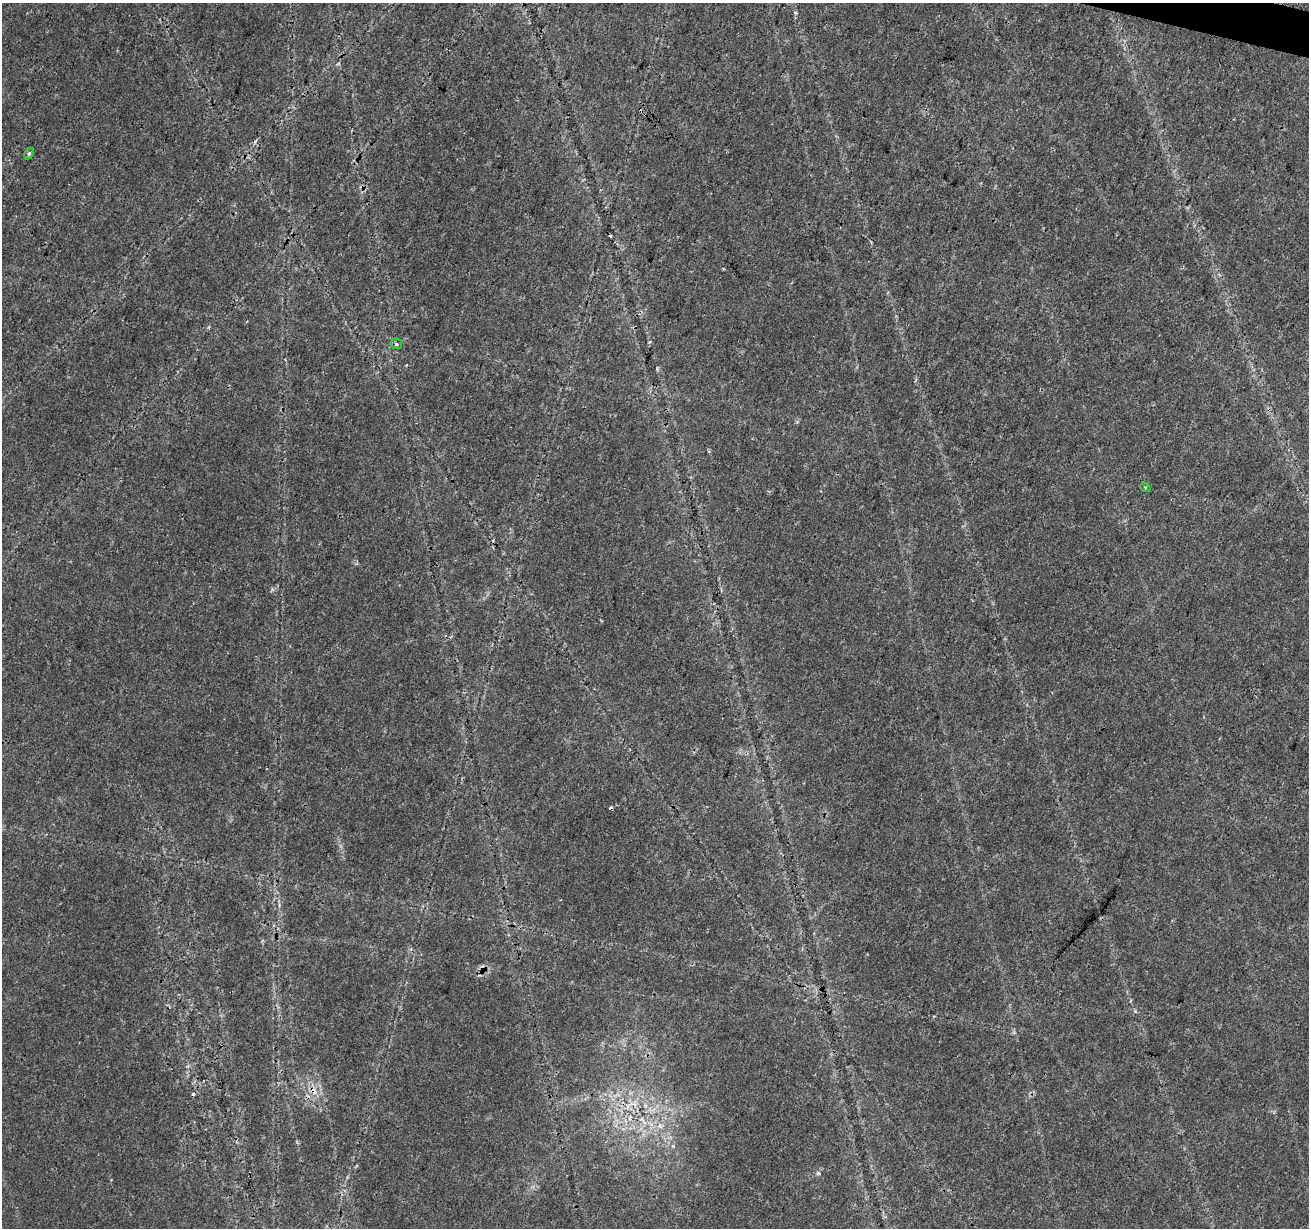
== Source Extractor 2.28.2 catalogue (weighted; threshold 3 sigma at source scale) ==
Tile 10 of 4 x 4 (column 2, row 3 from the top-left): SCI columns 1316-2622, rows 1510-2735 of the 5237 x 5409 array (HDU 1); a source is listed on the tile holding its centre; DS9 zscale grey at full resolution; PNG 1311 x 1230 px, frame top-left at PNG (2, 3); each listed source drawn as its Kron ellipse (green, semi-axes under 4 px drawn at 4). Shown black and unused: <1% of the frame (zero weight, under 3 of 4 exposures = <1% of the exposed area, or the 3 px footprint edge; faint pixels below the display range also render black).
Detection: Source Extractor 2.28.2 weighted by HDU 2 'WHT'; one run over the whole footprint, this tile lists its part. Background 0.0269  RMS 0.0024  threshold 0.0107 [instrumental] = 3 sigma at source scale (4.5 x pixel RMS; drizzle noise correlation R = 1.50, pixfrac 1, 0.0396/0.0396 arcsec/px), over >= 5 px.
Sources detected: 6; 3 cosmic-ray / hot-pixel residue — neither listed nor drawn; the other 3 listed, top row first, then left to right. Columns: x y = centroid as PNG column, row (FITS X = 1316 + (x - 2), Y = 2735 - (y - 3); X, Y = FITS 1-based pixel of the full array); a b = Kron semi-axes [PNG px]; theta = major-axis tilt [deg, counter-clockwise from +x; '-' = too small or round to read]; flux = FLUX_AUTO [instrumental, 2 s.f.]
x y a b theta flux
29 153 6 4 64 0.4
396 344 6 5 - 0.47
1145 487 5 3 - 0.28